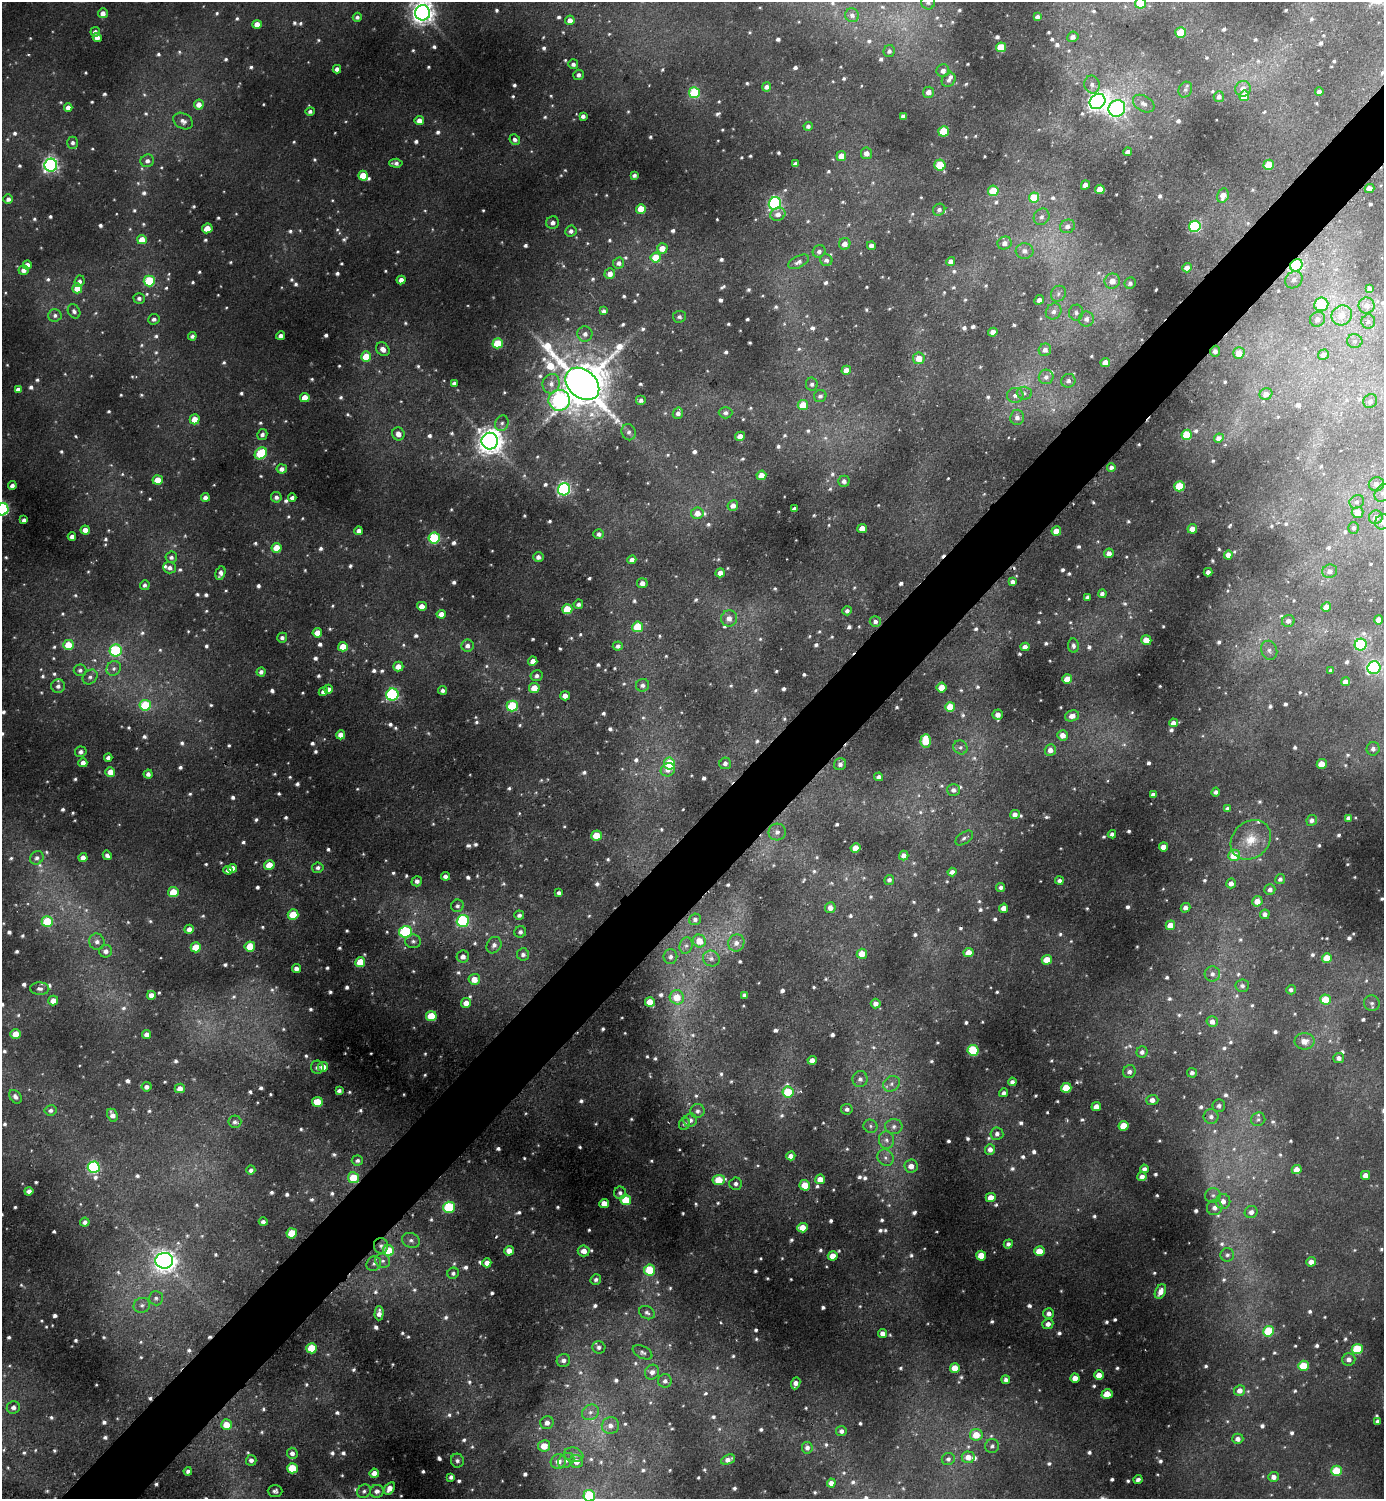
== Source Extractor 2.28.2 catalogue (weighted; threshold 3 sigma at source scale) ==
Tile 7 of 4 x 4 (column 3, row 2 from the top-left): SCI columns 2928-4309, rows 2999-4495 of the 5996 x 5997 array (HDU 1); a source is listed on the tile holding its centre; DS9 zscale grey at full resolution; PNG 1386 x 1501 px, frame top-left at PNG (2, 2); each listed source drawn as its Kron ellipse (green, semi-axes under 4 px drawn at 4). Shown black and unused: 5% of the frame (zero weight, under 2 of 3 exposures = <1% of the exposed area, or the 3 px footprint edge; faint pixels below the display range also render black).
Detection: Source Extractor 2.28.2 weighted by HDU 2 'WHT'; one run over the whole footprint, this tile lists its part. Background 0.0504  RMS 0.0059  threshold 0.0267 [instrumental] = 3 sigma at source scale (4.5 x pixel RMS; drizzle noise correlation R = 1.50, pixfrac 1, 0.05/0.05 arcsec/px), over >= 5 px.
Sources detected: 1365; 15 too faint to see at this stretch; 6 cosmic-ray / hot-pixel residue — neither listed nor drawn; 10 inside a brighter listed object's ellipse — not listed separately; of the other 1334, all 500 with FLUX_AUTO >= 1.89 (the completeness limit of this list) listed and drawn (834 fainter detections not listed), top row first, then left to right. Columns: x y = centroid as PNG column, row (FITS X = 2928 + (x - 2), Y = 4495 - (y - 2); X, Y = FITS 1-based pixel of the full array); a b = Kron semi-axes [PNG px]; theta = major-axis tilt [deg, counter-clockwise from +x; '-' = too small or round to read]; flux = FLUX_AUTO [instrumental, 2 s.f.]
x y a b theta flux
928 2 7 7 - 2.1
1140 3 5 5 - 18
103 13 5 5 - 4.3
423 13 8 7 - 530
852 15 7 6 - 2.5
357 17 4 4 - 1.9
1037 17 4 4 - 2.3
570 20 5 4 - 4.3
257 24 4 4 - 7.5
95 32 4 4 - 3.1
1181 32 5 5 - 22
97 37 4 4 - 4.2
1073 37 6 5 - 2.9
1001 47 5 5 - 23
889 51 6 5 - 2.1
573 64 5 5 - 2.3
337 69 4 4 - 3.3
943 71 6 6 - 4
579 75 5 5 - 2.4
949 80 7 6 - 2.4
1092 84 9 7 -78 2.9
767 87 5 4 - 3
1243 89 8 7 - 5
1185 90 8 6 64 2
1319 91 4 4 - 2.5
929 92 6 5 - 4.4
694 93 5 5 - 40
1244 96 5 5 - 12
1219 97 5 5 - 2.7
1098 101 8 7 - 370
1144 104 11 7 -31 3.4
199 105 5 5 - 5.6
68 108 4 4 - 4.2
1117 108 9 8 - 180
310 111 5 4 - 2
583 116 4 4 - 2.6
903 116 4 4 - 2.1
183 121 10 7 -31 3.5
419 121 4 4 - 4.9
808 126 4 4 - 1.9
944 131 5 5 - 29
515 140 5 5 - 2.4
73 143 6 5 - 2.1
1128 152 4 4 - 3.3
866 153 6 5 - 4.2
841 156 5 5 - 6.4
147 161 7 6 - 2.8
396 163 7 4 -4 2.5
795 164 4 4 - 2.3
51 165 6 6 - 210
940 165 5 5 - 27
1269 165 5 5 - 15
634 175 4 4 - 1.9
363 176 5 5 - 15
1085 185 5 4 - 4.2
1100 189 5 4 - 12
1369 189 5 4 - 4.9
993 191 5 5 - 19
1223 195 7 5 76 5
1034 197 5 5 - 22
8 199 4 4 - 2.7
775 203 6 6 - 110
641 209 5 5 - 13
939 210 6 5 - 2.2
778 214 7 6 - 4.1
1042 217 8 7 - 2.7
553 223 6 6 - 2.6
1067 226 7 6 - 3.3
1195 226 6 5 - 64
207 228 5 4 - 10
571 231 6 5 - 2.6
142 240 5 4 - 9.3
1004 243 7 6 - 3.6
845 244 6 5 - 4.6
871 246 4 4 - 3.1
662 248 5 5 - 7.9
819 251 6 6 - 2.5
1025 251 9 8 - 3.3
656 258 5 5 - 20
826 260 6 6 - 2.4
951 261 4 4 - 3.7
799 262 11 5 26 3
619 263 5 5 - 2.9
27 265 4 4 - 4.7
1296 265 6 5 - 110
1187 268 5 4 - 4
24 270 5 4 - 3.6
610 274 5 5 - 4.9
401 280 4 4 - 4.2
1294 280 9 8 - 4.1
79 281 6 5 - 2.3
149 281 5 5 - 43
1112 281 8 7 - 5.6
1130 283 6 5 - 2.1
77 288 5 5 - 9.7
1369 288 4 4 - 1.9
1058 294 8 7 - 2.4
139 298 6 5 - 2.2
1039 300 5 4 - 2.7
1321 304 7 7 - 24
1366 305 8 8 - 4.4
74 311 7 5 -56 2.3
604 311 4 3 - 2
1054 311 8 7 - 3.3
1076 313 8 7 - 2.4
55 315 6 6 - 2.2
1342 315 10 9 - 8.5
679 317 6 6 - 2
154 319 6 5 - 2.2
1086 319 7 7 - 3.5
1317 319 8 7 - 3.2
1368 321 7 6 - 2
993 332 4 4 - 4.1
585 334 7 7 - 2.8
192 336 4 4 - 2.2
280 336 4 4 - 2.7
1355 341 8 7 - 2.2
498 343 5 5 - 23
383 349 7 6 - 4.4
1045 350 6 6 - 3.5
1215 351 5 5 - 2.5
1239 353 6 5 - 9.2
1323 355 5 5 - 4
366 357 5 5 - 16
919 358 6 5 - 9.7
1105 362 5 4 - 5.5
846 370 5 4 - 5.3
1046 377 7 7 - 3
1068 381 7 7 - 2.6
454 383 4 4 - 1.9
551 384 10 8 71 4.4
582 384 19 14 -41 3500
812 384 6 6 - 1.9
18 389 4 4 - 2.7
1024 393 7 6 - 2.1
1266 394 6 5 - 4.4
1015 395 8 7 - 3.3
820 396 6 6 - 2
305 398 5 4 - 10
559 400 10 10 - 150
641 400 5 5 - 2.3
1370 401 7 6 - 1.9
803 405 5 5 - 12
678 413 6 5 - 2.4
726 413 7 5 -1 2.3
1017 417 7 7 - 3.4
195 419 5 5 - 9.5
502 423 8 6 63 2.2
629 432 8 7 - 2.1
262 434 5 5 - 2.4
398 434 7 6 - 4.6
1187 435 5 5 - 21
740 436 5 4 - 4.6
1219 438 5 4 - 4.4
490 441 8 8 - 700
261 453 7 5 40 40
1111 467 4 4 - 2
282 469 5 4 - 3.4
761 475 5 4 - 6.7
158 480 5 5 - 9.7
844 481 5 5 - 2.9
1376 484 7 7 - 4
12 486 4 4 - 3
1179 486 5 5 - 30
564 489 6 6 - 130
1383 493 9 7 50 2.9
205 497 4 4 - 2.9
276 497 5 5 - 2.3
292 498 4 4 - 2.1
1357 502 7 6 - 2.2
733 505 5 5 - 3.9
3 509 6 6 - 110
794 509 4 4 - 2.8
1358 512 6 5 - 7.5
697 513 6 5 - 5.5
1376 517 7 6 - 4.7
24 520 4 4 - 2.6
1383 522 8 7 - 3.4
862 528 5 4 - 6.3
1353 528 6 5 - 1.9
1192 529 5 4 - 6.8
85 530 4 4 - 4.7
359 531 4 4 - 2.7
1056 531 5 4 - 7.5
599 534 5 5 - 2.1
72 537 4 4 - 3
434 538 6 5 - 54
277 548 5 5 - 13
1109 553 5 4 - 4.2
1228 555 4 4 - 4.9
171 557 6 5 - 2
538 557 5 5 - 2.6
632 560 4 4 - 3.2
170 568 6 5 - 2.7
1330 571 7 6 - 3.1
1208 572 4 4 - 3.2
220 573 7 4 75 2.8
720 573 5 4 - 5.2
1013 582 4 4 - 2.2
642 583 5 5 - 3.6
145 585 5 5 - 1.9
1102 594 4 4 - 2.2
1087 597 4 4 - 2
578 604 5 4 - 2.2
422 606 5 4 - 5.7
1326 607 5 4 - 7.7
567 609 5 5 - 23
847 611 5 4 - 2.2
441 614 4 4 - 4.3
729 618 8 8 - 4.5
1379 620 4 4 - 5.2
1288 621 6 6 - 3.1
875 622 6 5 - 2.2
638 627 5 5 - 23
317 633 5 4 - 7.3
282 638 5 5 - 2.2
1146 640 5 4 - 7.9
68 645 5 5 - 14
1361 645 6 6 - 50
468 646 6 6 - 3.1
618 646 5 4 - 2.1
1073 646 7 5 -83 2.3
343 647 5 4 - 12
1025 647 4 4 - 3.5
116 650 6 6 - 57
1269 650 10 7 -68 2.9
533 661 4 4 - 5.3
398 666 5 5 - 5.8
114 668 8 7 - 2.3
1374 668 6 6 - 100
80 670 6 6 - 2.1
1331 671 4 4 - 2.3
261 672 4 4 - 2.4
537 676 6 5 - 2.3
90 677 8 6 44 2.3
1067 679 5 4 - 9.6
1345 682 4 4 - 4
642 685 7 6 - 2.4
58 686 7 7 - 2.9
534 688 5 5 - 9.5
942 688 5 5 - 10
328 689 4 4 - 4.7
443 690 4 4 - 2
323 692 5 4 - 4
392 695 6 6 - 94
565 696 5 4 - 4.7
145 705 5 5 - 31
512 706 5 5 - 36
950 707 5 5 - 13
998 715 5 5 - 3.6
1072 716 7 5 19 4.2
1173 723 4 4 - 3.3
341 735 4 4 - 5.3
1063 735 5 5 - 5.3
926 741 6 5 - 21
960 747 7 6 - 2.1
1373 749 7 6 - 2.7
1050 750 6 5 - 4
81 752 6 5 - 2.1
108 757 4 4 - 2.3
83 763 4 4 - 4.2
669 763 6 5 - 24
725 763 6 5 - 2.6
840 764 6 6 - 2.7
1322 764 5 5 - 11
668 770 7 6 - 3.4
110 772 5 5 - 6.9
148 774 4 4 - 2.7
879 777 4 4 - 2.4
953 790 6 6 - 2.9
1216 792 4 4 - 1.9
1153 795 4 4 - 2.6
1227 809 4 4 - 2.3
1015 814 5 4 - 3.7
1348 818 4 4 - 2.7
1312 820 5 5 - 2.8
777 832 8 8 - 2.9
1112 834 4 4 - 1.9
596 835 5 5 - 14
964 838 10 5 36 2.2
1251 840 22 18 43 16
1163 847 5 4 - 5
855 848 5 4 - 8.1
107 855 5 4 - 2.2
1234 855 6 5 - 13
904 856 5 4 - 3.7
83 857 4 4 - 3.3
37 858 7 6 - 2.4
269 865 5 4 - 11
232 868 4 4 - 5.4
318 868 6 5 - 2
228 870 4 4 - 2.9
952 872 4 4 - 2.9
445 876 4 4 - 2.7
1280 879 5 5 - 2
889 880 5 4 - 2.2
1059 880 4 4 - 2
417 881 5 5 - 2.2
1231 883 5 5 - 3.4
1001 887 4 4 - 2.3
1270 890 5 5 - 2.6
173 892 5 5 - 18
559 893 4 4 - 2
1257 901 5 5 - 6.5
457 906 6 6 - 2.2
830 908 5 5 - 4.2
1004 908 4 4 - 5.4
1185 908 5 4 - 3
1265 914 5 4 - 2.7
293 915 5 5 - 18
519 915 5 4 - 2.3
695 919 6 5 - 2.1
47 921 5 5 - 24
463 921 6 6 - 75
1170 925 5 4 - 9.1
189 929 5 4 - 4.2
406 932 6 6 - 65
520 932 6 5 - 2.1
413 941 8 7 - 2.1
699 941 7 6 - 9.7
97 942 8 7 - 2.9
736 943 8 8 - 4.2
494 945 8 7 - 3.2
250 946 5 5 - 16
686 946 8 6 73 2.1
196 947 5 5 - 17
106 951 6 6 - 3.3
968 952 5 4 - 7.5
523 954 6 6 - 2.3
862 954 5 5 - 9.8
463 957 6 6 - 4
670 957 7 7 - 2.2
711 958 8 7 - 3.2
1327 958 5 5 - 13
1047 960 5 4 - 12
360 962 5 5 - 16
296 969 4 4 - 3
1212 974 7 7 - 2.8
474 979 6 5 - 8.1
1242 986 6 6 - 2.1
40 989 9 6 -3 2.6
1291 990 5 4 - 2.1
151 995 4 4 - 4.3
744 995 4 4 - 2.4
677 997 7 7 - 11
1325 1000 5 5 - 18
53 1001 5 5 - 5.3
650 1002 5 4 - 12
466 1003 5 5 - 5.9
1372 1003 8 7 - 2.2
876 1004 5 5 - 3.4
431 1016 5 5 - 22
1212 1022 6 5 - 4.1
16 1034 5 5 - 11
146 1034 4 4 - 3.2
1304 1041 10 8 1 6.3
973 1050 5 5 - 45
1142 1052 6 5 - 2.6
1339 1058 5 5 - 3.1
812 1060 4 4 - 5
317 1067 6 6 - 2
323 1067 5 5 - 6
1129 1072 6 6 - 2.5
1192 1073 5 5 - 2.2
860 1079 8 7 - 2.4
1012 1082 4 4 - 2.2
891 1084 9 7 36 2.7
147 1087 5 4 - 2.5
180 1088 5 4 - 4.4
1066 1088 5 5 - 18
339 1091 4 4 - 1.9
788 1092 5 5 - 24
1004 1093 4 4 - 2.2
15 1097 7 5 -50 2.7
1152 1100 6 5 - 3.7
317 1102 5 5 - 15
1219 1106 6 6 - 2.3
1096 1107 5 4 - 4.8
847 1109 6 5 - 2.1
51 1110 6 5 - 2.1
697 1111 7 7 - 2.5
112 1115 7 5 -64 4.2
1211 1117 7 7 - 2.8
1258 1119 7 6 - 1.9
690 1120 7 6 - 3
235 1122 6 6 - 2.2
684 1124 6 5 - 1.9
870 1126 7 6 - 1.9
894 1126 8 7 - 3
1124 1126 5 5 - 15
997 1134 6 6 - 2.4
886 1140 9 7 -83 3.3
990 1149 5 5 - 3.5
791 1156 4 4 - 3.6
886 1158 8 7 - 3
357 1161 5 5 - 1.9
911 1166 7 6 - 5.1
94 1167 6 6 - 76
1144 1169 4 4 - 2.3
1297 1169 5 4 - 5.3
251 1170 4 4 - 2.3
1366 1175 4 4 - 5.6
1142 1177 4 4 - 3.5
353 1178 5 5 - 17
820 1179 5 5 - 6.3
719 1180 6 5 - 17
736 1184 6 6 - 2.5
805 1185 5 5 - 13
29 1191 4 4 - 3.4
620 1193 6 6 - 2
1213 1195 8 7 - 2.2
991 1197 5 4 - 6.7
626 1200 5 5 - 19
1223 1201 7 7 - 4.4
604 1204 5 4 - 9.6
449 1207 6 5 - 52
1215 1208 8 7 - 3.5
1251 1212 6 6 - 3
85 1222 5 4 - 2.7
263 1222 4 4 - 2.2
802 1228 5 5 - 9.2
292 1233 5 5 - 19
411 1240 9 7 -22 2.8
1008 1244 4 4 - 2.2
381 1246 8 7 - 2.2
388 1251 5 5 - 23
509 1251 5 4 - 5.3
584 1251 6 5 - 5.2
1039 1251 5 5 - 12
1227 1255 7 6 - 2.1
833 1256 5 4 - 7.3
981 1256 5 5 - 11
164 1261 9 8 - 490
383 1261 7 7 - 2.3
1311 1262 5 4 - 4.3
487 1263 4 4 - 4.5
374 1264 8 7 - 2
650 1270 5 5 - 29
453 1273 6 5 - 2
596 1279 5 5 - 2.1
1160 1292 8 5 64 4.8
156 1298 7 7 - 2.1
142 1305 8 7 - 2.6
379 1313 7 4 87 4
647 1313 8 6 -27 2
1049 1313 5 5 - 3.5
1048 1324 5 5 - 3.5
1269 1331 5 5 - 33
882 1333 4 4 - 3.7
599 1347 6 6 - 2.4
312 1348 5 5 - 27
1357 1349 5 5 - 36
643 1352 10 6 -27 2
1349 1359 6 6 - 3.6
563 1360 7 6 - 2.8
1303 1366 5 5 - 24
955 1368 5 4 - 10
652 1372 7 7 - 3.4
1099 1375 5 4 - 6.6
1075 1378 4 4 - 5.2
1006 1380 4 4 - 2.3
665 1381 7 6 - 2.7
796 1383 6 4 68 3.7
1240 1390 5 5 - 4.3
1107 1394 6 5 - 13
13 1407 6 6 - 2.3
590 1412 9 7 34 3.3
1377 1421 4 4 - 2.1
547 1423 7 6 - 3.9
227 1425 5 5 - 11
610 1426 8 8 - 3.9
841 1431 5 5 - 2.4
976 1435 6 6 - 13
1238 1439 5 5 - 3.2
544 1446 6 5 - 9.8
992 1446 7 7 - 2.2
807 1448 6 5 - 2.8
292 1453 5 5 - 3
574 1455 9 7 -18 3
968 1457 6 6 - 6.1
948 1459 6 6 - 2.3
251 1460 5 5 - 2.8
728 1460 7 4 24 3.6
457 1461 7 6 - 2.3
558 1461 8 7 - 5.1
566 1461 9 7 36 3.1
576 1461 7 6 - 5.4
292 1468 5 5 - 24
188 1471 4 4 - 2
1336 1471 5 5 - 29
374 1473 4 4 - 5.6
451 1477 4 4 - 2.3
1274 1477 5 5 - 3.8
1138 1479 4 4 - 2.2
831 1483 4 4 - 3.6
389 1488 7 4 57 4.7
275 1491 7 6 - 2
364 1491 7 6 - 2
377 1491 7 6 - 3.3
589 1496 6 5 - 39
Overlapping masked pixels (flux is a lower limit): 2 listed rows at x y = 1296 265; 1215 351
Isophote crosses this tile's border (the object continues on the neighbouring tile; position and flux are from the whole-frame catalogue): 7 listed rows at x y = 928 2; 1140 3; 423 13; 1383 493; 3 509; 1383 522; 589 1496